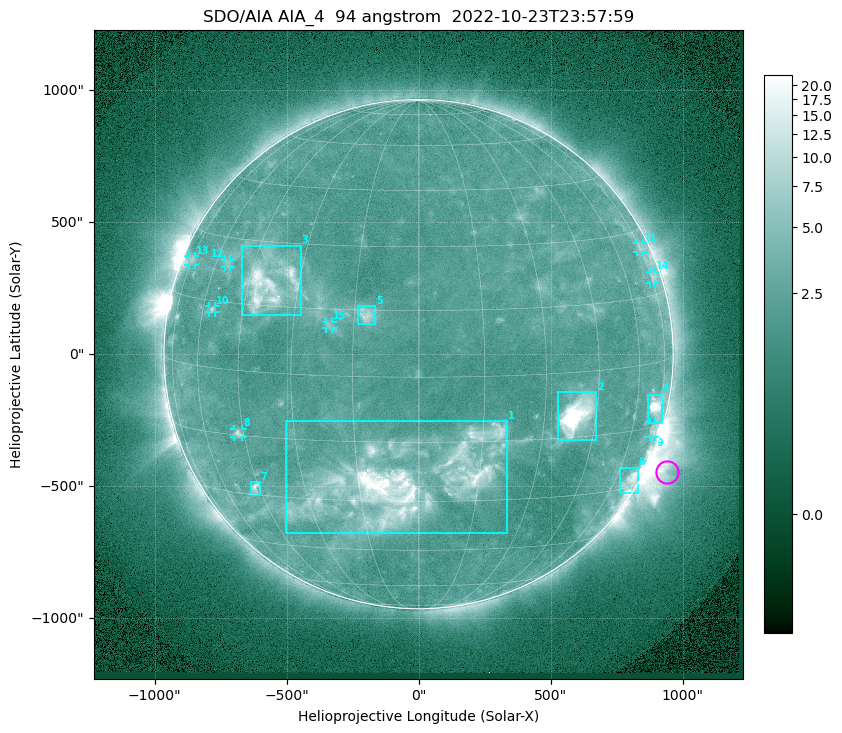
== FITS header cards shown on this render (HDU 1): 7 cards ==
TELESCOP= 'SDO/AIA '           / For AIA: SDO/AIA
INSTRUME= 'AIA_4   '           / For AIA: AIA_ATA1, AIA_ATA2, AIA_ATA3 or AIA_AT
WAVELNTH=                   94 / [angstrom] Wavelength
WAVEUNIT= 'angstrom'           / Wavelength unit: angstrom
DATE-OBS= '2022-10-23T23:57:59.123' / [ISO] Date when observation started; ISO 8
CTYPE1  = 'HPLN-TAN'           / CTYPE1: HPLN
CTYPE2  = 'HPLT-TAN'           / CTYPE2: HPLT

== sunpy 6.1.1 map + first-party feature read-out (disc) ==
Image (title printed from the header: SDO/AIA AIA_4  94 angstrom  2022-10-23T23:57:59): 1024 x 1024 px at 2.4 arcsec/px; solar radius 965 arcsec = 402 px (full disc in frame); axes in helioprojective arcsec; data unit not stated in the header (colour bar unlabelled)
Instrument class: DISC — disc imager (sunpy class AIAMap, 94 A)
Bright regions (active regions / flare kernels): reference = the median radial profile (limb darkening/brightening removed); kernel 9 px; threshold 5 sigma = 2.88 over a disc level ~2.27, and >= 1.15x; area >= 12 px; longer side >= 10 px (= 24 arcsec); searched inside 0.97 R_sun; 15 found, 15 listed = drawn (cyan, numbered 1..; 8 of them under ~33 arcsec drawn as corner ticks so the feature stays visible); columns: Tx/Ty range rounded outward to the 5 arcsec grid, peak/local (2 s.f.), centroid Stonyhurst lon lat
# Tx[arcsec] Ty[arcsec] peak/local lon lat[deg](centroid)
1 -505..335 -680..-255 11 -3 -25
2 525..675 -330..-145 78 +39 -10
3 -670..-445 145..410 7.8 -39 +20
4 865..925 -260..-150 12 +70 -10
5 -230..-160 115..185 4.6 -12 +14
6 760..830 -525..-430 5.3 +68 -28
7 -635..-600 -530..-485 4.5 -47 -28
8 -700..-665 -315..-280 4.1 -47 -14
9 875..900 -315..-260 3 +72 -16
10 -795..-770 155..185 3.2 -56 +13
11 825..855 385..420 2.5 +75 +26
12 -735..-710 330..360 2.6 -55 +24
13 -870..-845 335..375 2.4 -75 +23
14 875..895 265..315 2.8 +76 +19
15 -350..-325 95..125 2.5 -21 +11
Off-limb structures (1.02-1.3 R_sun): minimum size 162 px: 6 found; the strongest spans PA ~225..265 deg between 1.02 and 1.3 R_sun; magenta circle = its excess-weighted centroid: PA ~245 deg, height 1.08 R_sun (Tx ~940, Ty ~-450 arcsec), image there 4.4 x the reference